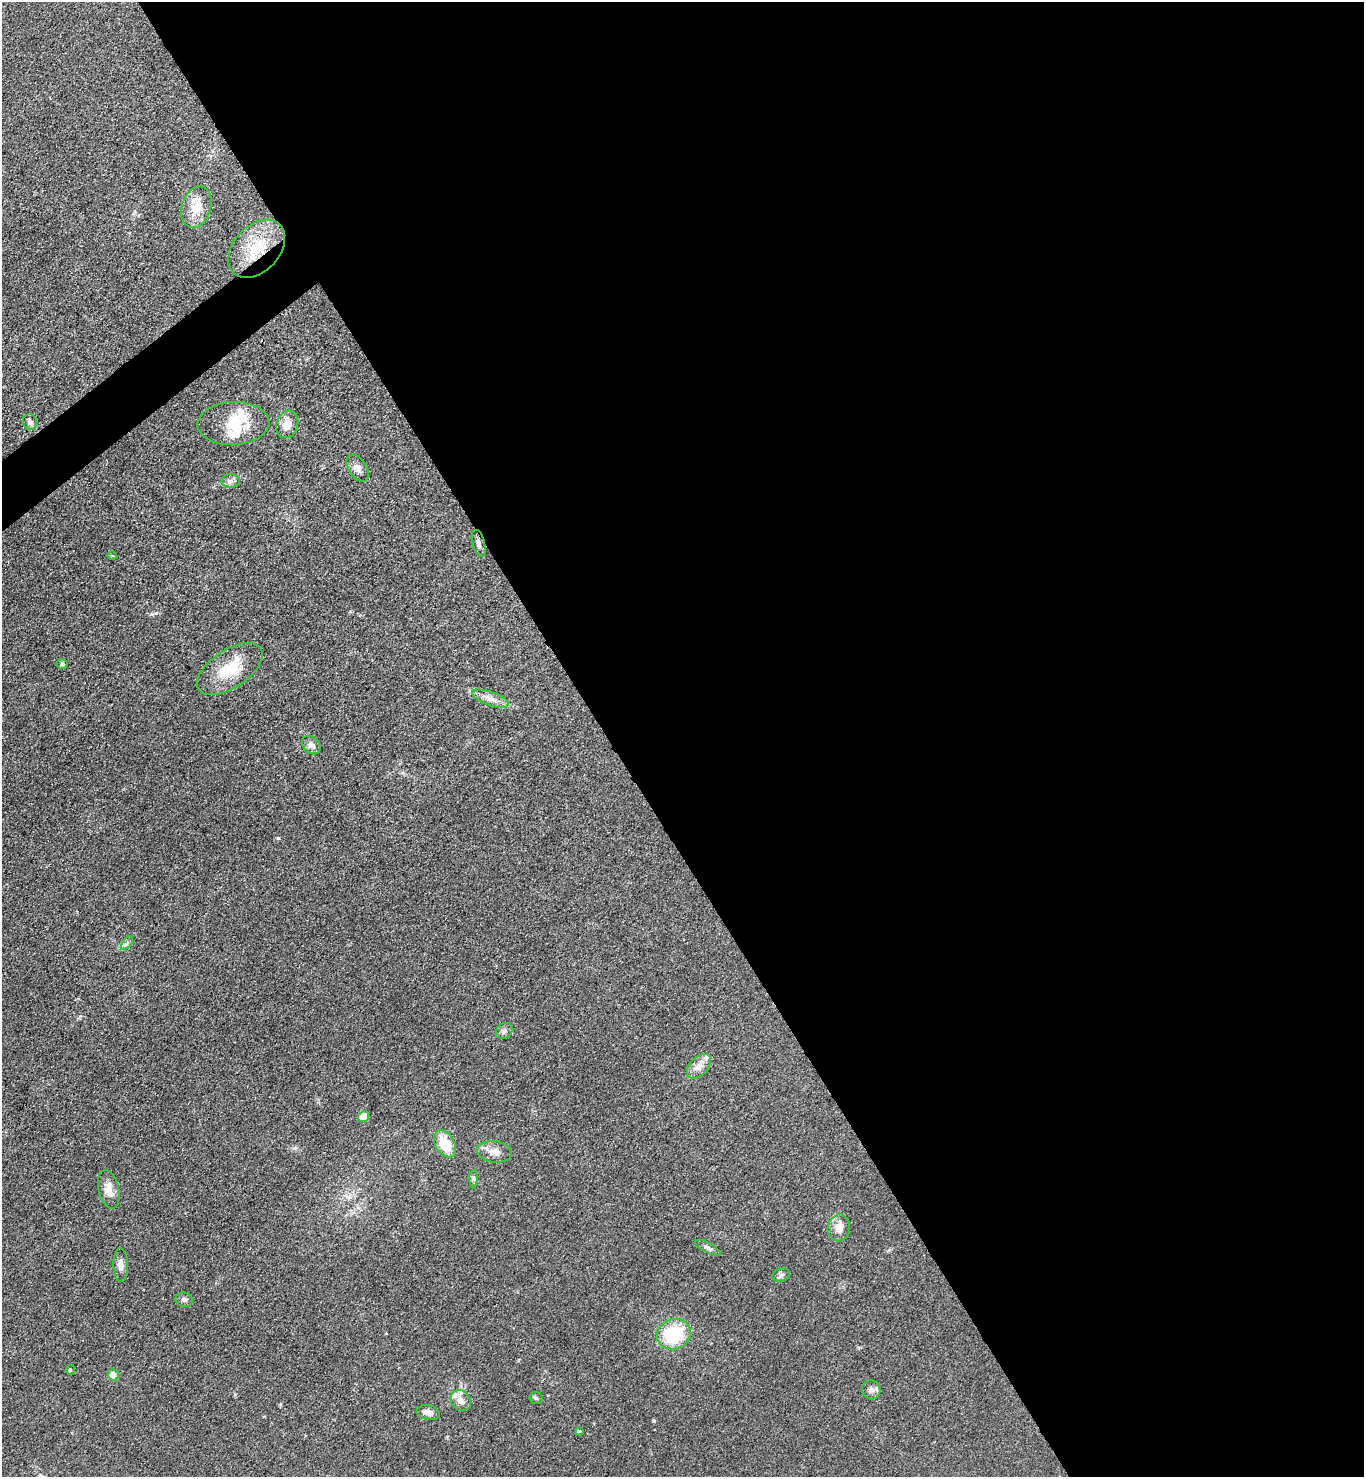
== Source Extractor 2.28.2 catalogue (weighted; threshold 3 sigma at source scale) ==
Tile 8 of 4 x 4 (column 4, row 2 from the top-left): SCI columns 4242-5603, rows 2955-4429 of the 5901 x 5907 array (HDU 1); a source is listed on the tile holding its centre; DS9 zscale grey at full resolution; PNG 1366 x 1479 px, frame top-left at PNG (2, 2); each listed source drawn as its Kron ellipse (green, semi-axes under 4 px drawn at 4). Shown black and unused: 57% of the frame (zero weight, under 3 of 4 exposures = <1% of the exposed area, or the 3 px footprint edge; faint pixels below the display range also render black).
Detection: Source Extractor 2.28.2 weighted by HDU 2 'WHT'; one run over the whole footprint, this tile lists its part. Background 0.0826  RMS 0.0067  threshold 0.0302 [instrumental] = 3 sigma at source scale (4.5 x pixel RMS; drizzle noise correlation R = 1.50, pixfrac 1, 0.05/0.05 arcsec/px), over >= 5 px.
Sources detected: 38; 4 inside a brighter listed object's ellipse — not listed separately; the other 34 listed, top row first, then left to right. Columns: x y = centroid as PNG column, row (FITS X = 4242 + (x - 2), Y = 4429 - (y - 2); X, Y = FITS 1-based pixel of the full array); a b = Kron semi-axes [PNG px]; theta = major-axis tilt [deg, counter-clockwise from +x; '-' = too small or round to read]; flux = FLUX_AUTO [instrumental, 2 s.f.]
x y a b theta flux
196 207 21 14 72 13
257 249 33 23 47 31
30 422 8 7 - 2.1
233 423 36 21 3 22
287 424 14 10 69 6.7
358 468 15 9 -57 4.2
231 481 9 6 2 2.4
479 543 14 6 -75 2.5
112 556 5 3 - 0.62
62 664 5 5 - 1.1
230 669 37 19 34 25
490 699 19 6 -20 5.3
311 745 10 7 -45 3.5
127 943 8 4 54 1.5
504 1031 9 7 39 2.6
699 1066 14 9 47 6.5
364 1116 5 5 - 18
445 1144 15 9 -60 16
494 1152 18 10 -6 6.2
473 1179 8 4 -89 1.5
109 1189 19 10 -77 8
839 1228 13 11 80 6.1
708 1248 14 5 -28 2.1
121 1265 16 7 -88 4.3
781 1275 9 6 17 1.7
184 1300 9 7 -13 2.3
674 1334 17 15 21 38
70 1370 5 4 - 0.95
113 1375 5 5 - 6.1
871 1390 9 9 - 3.3
536 1398 6 6 - 1.3
461 1401 11 9 -51 5.6
428 1413 11 7 -13 4.1
579 1431 3 3 - 0.92
Overlapping masked pixels (flux is a lower limit): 1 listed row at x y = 257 249
Unlisted compact peaks at least as high as the median listed source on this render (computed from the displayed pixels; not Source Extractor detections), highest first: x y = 156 613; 278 838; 654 1421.